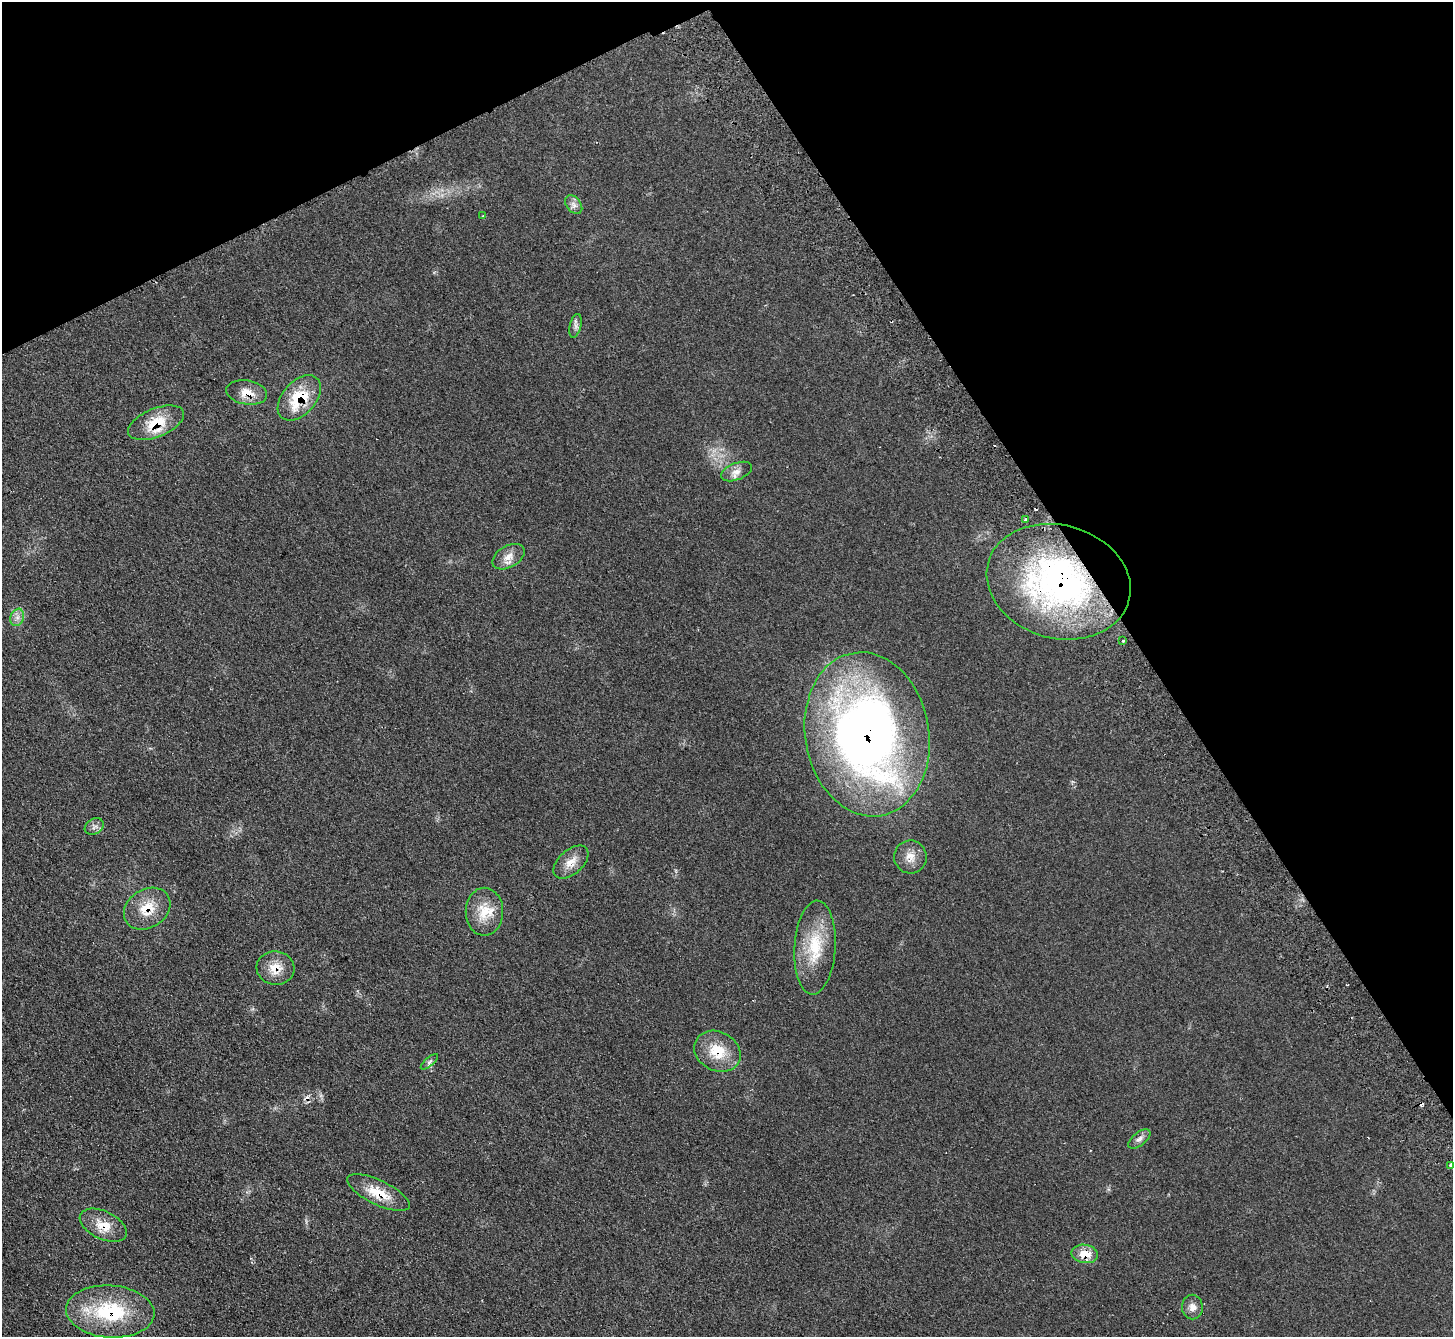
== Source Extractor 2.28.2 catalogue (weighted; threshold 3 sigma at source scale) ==
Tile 3 of 4 x 4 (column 3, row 1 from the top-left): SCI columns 2951-4401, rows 4195-5529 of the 5902 x 5856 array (HDU 1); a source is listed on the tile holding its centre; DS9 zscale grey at full resolution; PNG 1455 x 1339 px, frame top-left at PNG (2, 2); each listed source drawn as its Kron ellipse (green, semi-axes under 4 px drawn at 4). Shown black and unused: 28% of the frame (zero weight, under 2 of 3 exposures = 3% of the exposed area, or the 3 px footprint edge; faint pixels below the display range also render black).
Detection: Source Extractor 2.28.2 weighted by HDU 2 'WHT'; one run over the whole footprint, this tile lists its part. Background 0.107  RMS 0.011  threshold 0.0477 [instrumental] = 3 sigma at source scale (4.5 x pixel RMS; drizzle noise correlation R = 1.50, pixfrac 1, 0.05/0.05 arcsec/px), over >= 5 px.
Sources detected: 34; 5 cosmic-ray / hot-pixel residue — neither listed nor drawn; the other 29 listed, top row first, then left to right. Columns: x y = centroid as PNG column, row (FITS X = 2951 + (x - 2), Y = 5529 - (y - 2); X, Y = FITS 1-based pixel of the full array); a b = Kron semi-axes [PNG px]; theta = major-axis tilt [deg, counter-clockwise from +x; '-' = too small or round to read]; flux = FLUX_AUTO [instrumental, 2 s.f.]
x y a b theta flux
574 205 10 7 -52 4.5
483 216 3 3 - 0.98
575 326 12 5 77 3.9
247 392 20 12 -10 14
299 398 27 16 48 43
156 423 30 14 23 31
736 472 16 8 21 7.5
1026 520 3 3 - 4.9
508 557 18 10 29 10
1059 582 73 56 -15 330
17 617 9 6 69 4.7
1123 641 3 3 - 1.5
867 734 82 62 -80 710
94 826 10 7 32 4
910 857 16 16 - 12
571 862 21 12 42 13
147 909 25 19 33 25
484 912 24 18 90 24
815 947 47 20 86 46
276 968 19 16 -8 17
717 1051 24 19 -28 29
429 1062 11 4 41 2.7
1139 1139 13 6 39 4.4
1451 1166 3 3 - 9.9
378 1192 34 12 -26 25
103 1225 25 14 -26 18
1085 1254 13 9 -9 15
1192 1307 12 10 -89 6.8
110 1311 44 26 -4 75
Overlapping masked pixels (flux is a lower limit): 12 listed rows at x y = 247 392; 299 398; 156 423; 1059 582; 867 734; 147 909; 276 968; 717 1051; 378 1192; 103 1225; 1085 1254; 110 1311
Isophote crosses this tile's border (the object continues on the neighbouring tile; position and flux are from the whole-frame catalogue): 1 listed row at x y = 1451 1166